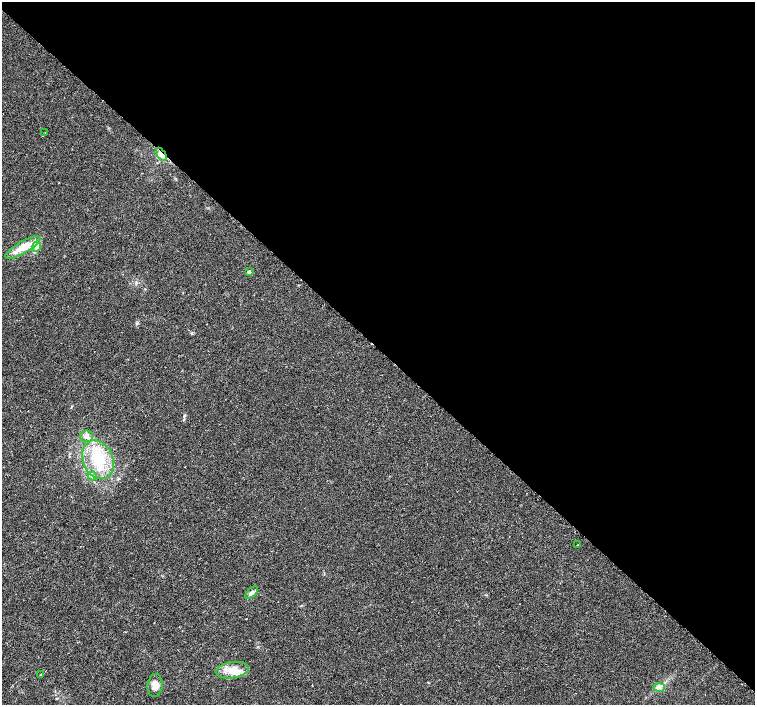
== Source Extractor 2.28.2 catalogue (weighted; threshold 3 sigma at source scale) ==
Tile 3 of 4 x 4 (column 3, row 1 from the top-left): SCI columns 3066-4570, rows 4424-5829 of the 6096 x 6087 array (HDU 1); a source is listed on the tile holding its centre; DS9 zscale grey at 2 x 2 block average (1 PNG px = mean of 2 x 2 image px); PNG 757 x 707 px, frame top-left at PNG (2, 2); each listed source drawn as its Kron ellipse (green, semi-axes under 4 px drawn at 4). Shown black and unused: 49% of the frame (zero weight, under 2 of 3 exposures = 2% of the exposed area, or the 3 px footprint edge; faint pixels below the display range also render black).
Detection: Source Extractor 2.28.2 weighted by HDU 2 'WHT'; one run over the whole footprint, this tile lists its part. Background 0.0314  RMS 0.0055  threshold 0.0248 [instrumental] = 3 sigma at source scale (4.5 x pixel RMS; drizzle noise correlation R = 1.50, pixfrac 1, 0.0396/0.0396 arcsec/px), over >= 5 px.
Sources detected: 16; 1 cosmic-ray / hot-pixel residue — neither listed nor drawn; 1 inside a brighter listed object's ellipse — not listed separately; the other 14 listed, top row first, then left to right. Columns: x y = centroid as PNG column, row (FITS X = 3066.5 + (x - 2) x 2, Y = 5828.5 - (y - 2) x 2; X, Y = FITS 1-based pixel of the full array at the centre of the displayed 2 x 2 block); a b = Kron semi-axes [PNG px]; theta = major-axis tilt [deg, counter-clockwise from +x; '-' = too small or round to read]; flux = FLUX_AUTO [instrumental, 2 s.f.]
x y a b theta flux
45 133 2 2 - 0.54
161 154 7 4 -55 5.5
37 247 5 3 - 2.5
23 248 20 6 30 21
249 272 3 3 - 2.6
86 436 6 6 - 5.4
98 460 20 15 -66 47
92 476 4 3 - 1.7
577 545 2 2 - 0.62
252 593 8 4 44 3.8
232 670 17 8 9 17
41 674 2 2 - 0.84
155 685 11 7 83 8.9
659 687 6 4 2 3.7
Overlapping masked pixels (flux is a lower limit): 1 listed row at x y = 161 154
Diffuse or blended objects may show on this block-average render without a row.